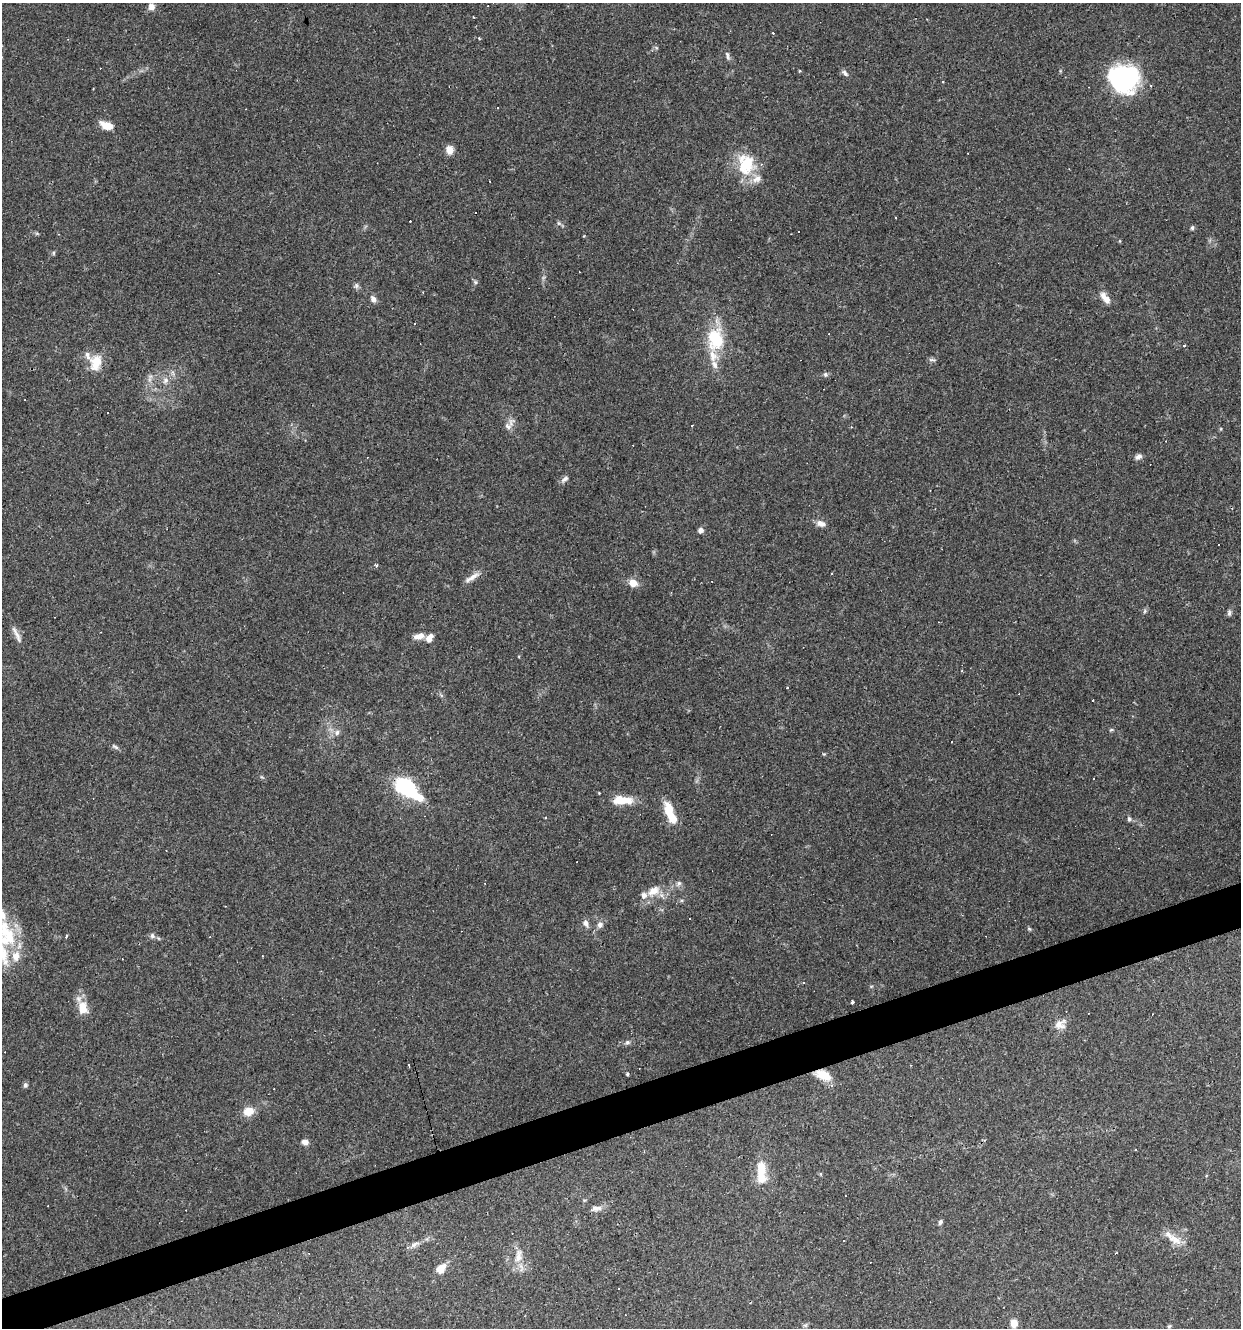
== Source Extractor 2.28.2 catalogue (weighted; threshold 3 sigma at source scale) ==
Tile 7 of 4 x 4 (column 3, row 2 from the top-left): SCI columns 2586-3824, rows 2653-3978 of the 5119 x 5304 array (HDU 1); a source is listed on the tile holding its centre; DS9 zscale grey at full resolution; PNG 1243 x 1330 px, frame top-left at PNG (2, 3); no overlay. Shown black and unused: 3% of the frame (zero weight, under 3 of 4 exposures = <1% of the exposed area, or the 3 px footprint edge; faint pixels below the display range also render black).
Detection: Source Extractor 2.28.2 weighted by HDU 2 'WHT'; one run over the whole footprint, this tile lists its part. Background 0.101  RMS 0.0052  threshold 0.0234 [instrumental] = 3 sigma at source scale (4.5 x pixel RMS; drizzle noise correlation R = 1.50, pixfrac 1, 0.0396/0.0396 arcsec/px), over >= 5 px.
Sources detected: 139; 1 inside a brighter object's white glare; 40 cosmic-ray / hot-pixel residue — not listed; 11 inside a brighter listed object's ellipse — not listed separately; the other 87 listed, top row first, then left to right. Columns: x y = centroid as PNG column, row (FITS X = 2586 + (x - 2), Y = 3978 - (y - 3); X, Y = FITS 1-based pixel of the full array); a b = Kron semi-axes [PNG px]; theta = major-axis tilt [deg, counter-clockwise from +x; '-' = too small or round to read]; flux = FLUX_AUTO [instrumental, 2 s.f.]
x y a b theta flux
151 7 7 7 - 2.8
479 38 3 3 - 0.53
727 56 13 4 -78 1.4
800 71 5 3 - 0.43
845 73 11 5 -50 1.5
1122 79 31 30 - 53
942 82 3 2 - 0.8
246 109 2 2 - 0.4
106 125 12 7 -21 7.6
449 150 9 8 - 4.3
746 164 28 22 -89 21
475 213 3 3 - 6.2
895 218 3 2 - 0.57
559 223 6 5 - 0.98
1192 228 6 4 75 0.9
798 231 3 2 - 0.83
53 253 6 4 -90 0.62
475 282 6 5 - 0.88
356 286 8 6 -89 1.3
1105 298 16 7 -54 4.6
373 299 9 6 -66 2.2
415 323 3 3 - 1.9
715 339 24 17 -84 25
932 360 10 4 -5 1.1
96 363 23 14 78 9.3
714 365 12 7 -68 2.8
825 374 6 6 - 1.1
165 380 9 8 - 2.4
108 413 3 2 - 0.54
692 425 3 2 - 0.61
508 426 11 8 -31 2.5
851 427 4 3 - 0.45
1221 429 5 3 - 0.52
1138 457 8 6 30 2
565 479 11 6 34 1.7
819 523 11 8 52 2.5
701 530 5 5 - 2.5
376 565 4 3 - 0.85
473 577 19 7 31 3.7
633 583 8 7 - 6.2
1145 611 6 4 88 0.82
1229 613 9 4 89 1.1
17 635 27 5 -64 3.4
421 635 10 8 43 3.4
429 638 10 7 61 3.7
787 688 3 2 - 0.45
1093 701 3 2 - 0.61
1111 730 6 3 19 0.62
337 732 8 6 73 1.6
115 747 11 5 -34 1.3
406 788 19 9 -39 82
599 793 2 2 - 0.54
622 800 23 9 -1 11
670 814 27 9 -67 13
1129 819 6 5 - 1.1
679 883 8 6 63 1.4
653 891 18 12 26 7.2
690 919 2 2 - 0.41
585 923 9 7 -64 2.2
600 925 8 8 - 2.2
1029 929 6 4 -43 0.65
9 936 52 14 -66 23
152 936 7 6 - 1.4
66 937 4 3 - 1.8
803 982 4 3 - 0.43
852 1002 3 3 - 4.5
83 1008 18 12 -76 7.7
1060 1024 16 11 27 4.1
627 1042 7 5 3 1.2
408 1065 3 3 - 1.5
627 1074 3 3 - 1.2
823 1075 22 11 -22 9.5
25 1085 6 5 - 1.3
248 1111 13 10 19 6.4
305 1142 8 6 -8 2.4
761 1169 29 12 -89 11
821 1174 4 4 - 0.78
597 1208 14 7 4 2.9
940 1222 6 5 - 1.2
1175 1239 22 10 -27 6.8
415 1244 16 5 27 2.6
1116 1253 3 2 - 0.54
518 1256 23 11 75 7
441 1268 13 8 43 6.2
618 1289 3 3 - 1.7
1014 1323 7 6 - 5.9
805 1325 7 4 -18 0.8
Overlapping masked pixels (flux is a lower limit): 1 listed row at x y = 823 1075